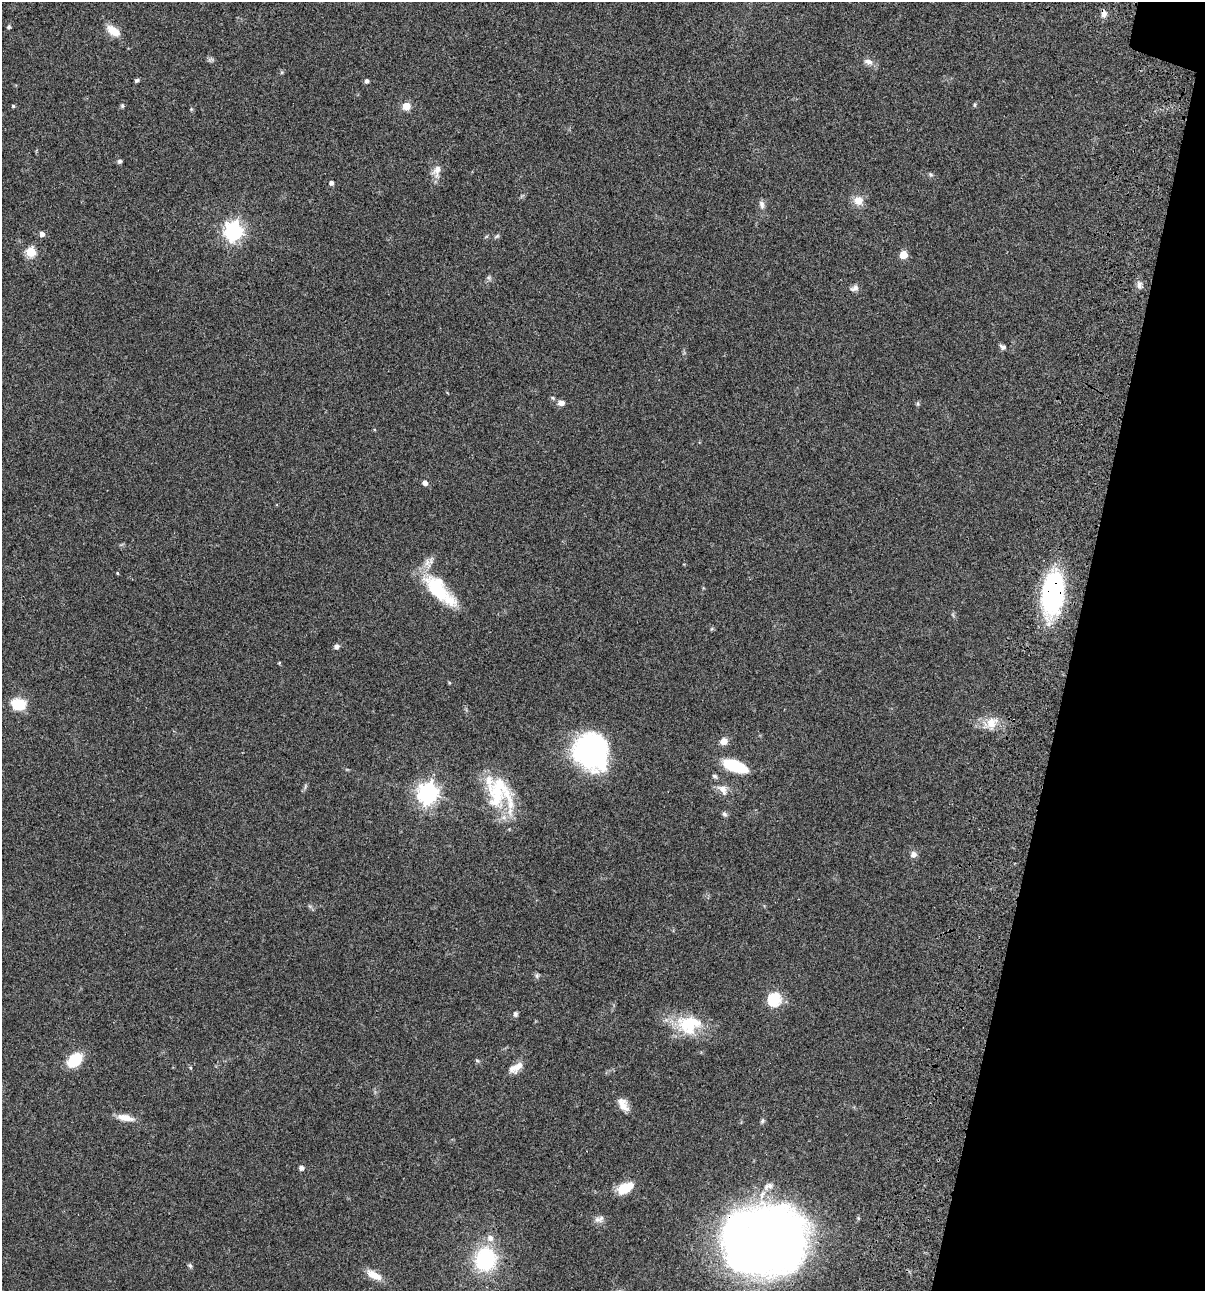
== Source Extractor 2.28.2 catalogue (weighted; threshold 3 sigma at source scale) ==
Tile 8 of 4 x 4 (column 4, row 2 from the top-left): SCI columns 3844-5046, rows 2697-3985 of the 5404 x 5390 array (HDU 1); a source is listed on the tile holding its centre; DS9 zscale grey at full resolution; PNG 1207 x 1293 px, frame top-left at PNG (2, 2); no overlay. Shown black and unused: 11% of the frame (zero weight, under 3 of 4 exposures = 9% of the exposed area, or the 3 px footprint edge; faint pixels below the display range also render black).
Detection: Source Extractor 2.28.2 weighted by HDU 2 'WHT'; one run over the whole footprint, this tile lists its part. Background 0.046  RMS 0.0055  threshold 0.0249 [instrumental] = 3 sigma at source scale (4.5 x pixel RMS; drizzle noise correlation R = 1.50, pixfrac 1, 0.05/0.05 arcsec/px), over >= 5 px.
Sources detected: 73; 1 too faint to see at this stretch — not listed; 4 inside a brighter listed object's ellipse — not listed separately; the other 68 listed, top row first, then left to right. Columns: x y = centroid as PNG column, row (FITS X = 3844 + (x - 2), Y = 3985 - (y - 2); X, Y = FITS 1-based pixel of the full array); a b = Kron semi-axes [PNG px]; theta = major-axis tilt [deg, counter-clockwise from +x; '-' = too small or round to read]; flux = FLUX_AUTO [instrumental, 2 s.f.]
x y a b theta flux
1104 14 9 7 81 2.6
9 27 4 4 - 1.1
113 31 16 8 -35 8.1
210 59 10 4 2 1.1
869 62 13 8 -18 3.1
137 80 5 4 - 1
366 81 4 4 - 1.7
975 105 6 4 72 0.65
13 106 4 4 - 0.75
122 106 7 5 77 0.89
407 106 6 6 - 8
191 109 4 4 - 0.53
119 161 6 5 - 1.1
437 171 19 10 78 5
931 174 7 5 -35 0.94
331 183 5 5 - 1.6
858 201 11 10 - 6.1
762 204 13 7 -77 2.2
233 231 7 7 - 230
42 234 5 5 - 2.7
497 236 8 4 27 0.95
31 252 5 5 - 31
903 255 5 5 - 12
489 278 7 6 - 1.3
1139 285 12 7 -81 2.3
854 288 12 8 25 2.2
1003 347 9 6 -30 1.5
552 398 6 5 - 0.79
561 403 9 7 7 2.6
917 404 6 5 - 0.85
425 483 5 4 - 2.8
427 563 14 9 -71 4.1
117 573 4 3 - 0.6
437 590 45 13 -42 33
1053 593 38 17 83 99
711 629 6 4 70 0.59
336 646 5 5 - 2
279 663 4 3 - 0.44
18 704 12 10 -1 19
991 723 17 14 64 8
724 741 10 8 27 3.7
591 752 38 33 -60 92
735 766 23 9 -20 29
305 786 9 3 77 0.95
723 789 18 11 -57 5.3
498 791 43 27 -64 34
428 793 8 7 - 330
724 814 7 6 - 1.3
913 854 9 8 - 2.4
537 976 7 6 - 1.2
775 999 6 6 - 67
515 1014 6 5 - 1.4
688 1024 33 25 3 25
75 1060 14 10 44 19
190 1068 5 3 - 0.55
516 1068 19 9 34 5.6
623 1105 18 10 -58 5.5
125 1118 22 8 -10 6
762 1121 7 6 - 1
301 1168 4 4 - 2.6
770 1186 12 9 30 3.3
625 1188 18 10 28 12
597 1220 10 8 -28 2.3
490 1238 10 9 - 3.5
764 1241 58 46 9 660
485 1259 21 18 78 49
190 1266 7 5 -40 1
374 1275 21 9 -29 6.8
Overlapping masked pixels (flux is a lower limit): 3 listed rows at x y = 1104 14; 1053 593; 764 1241